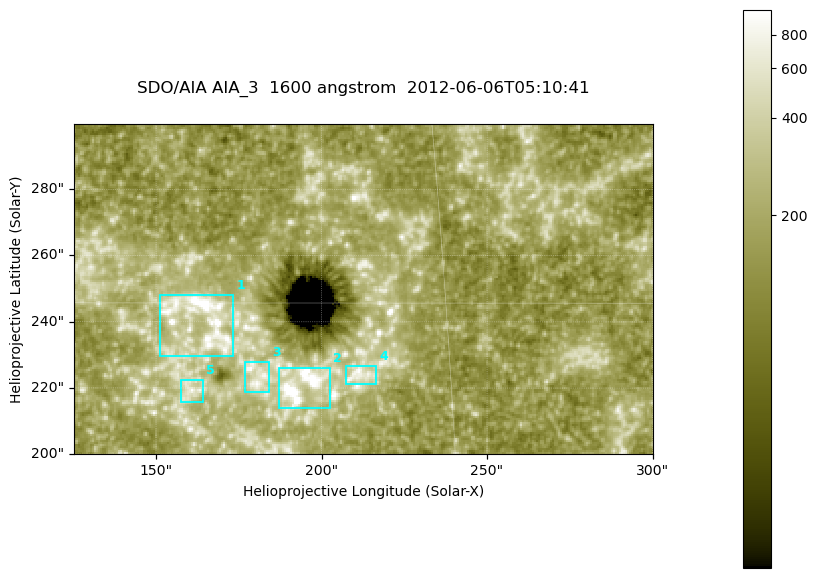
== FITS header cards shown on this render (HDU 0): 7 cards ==
TELESCOP= 'SDO/AIA '
INSTRUME= 'AIA_3   '
WAVELNTH=                 1600
WAVEUNIT= 'angstrom'
DATE-OBS= '2012-06-06T05:10:41.13'
CTYPE1  = 'HPLN-TAN'
CTYPE2  = 'HPLT-TAN'

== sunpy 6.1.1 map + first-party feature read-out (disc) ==
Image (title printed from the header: SDO/AIA AIA_3  1600 angstrom  2012-06-06T05:10:41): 287 x 164 px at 0.609 arcsec/px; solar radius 946 arcsec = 1552 px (partial field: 0.6% of the solar disc is inside the frame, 100% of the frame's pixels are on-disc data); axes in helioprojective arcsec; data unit not stated in the header (colour bar unlabelled)
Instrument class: DISC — disc imager (sunpy class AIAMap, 1600 A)
Bright regions (active regions / flare kernels): reference = the on-disc median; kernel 3 px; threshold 5 sigma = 317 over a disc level ~180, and >= 1.15x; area >= 47 px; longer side >= 3 px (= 1.8 arcsec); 5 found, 5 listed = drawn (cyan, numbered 1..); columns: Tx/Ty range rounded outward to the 2 arcsec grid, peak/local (2 s.f.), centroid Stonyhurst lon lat
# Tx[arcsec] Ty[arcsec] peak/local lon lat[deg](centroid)
1 150..174 230..248 8.8 +10 +15
2 186..204 214..226 18 +12 +13
3 176..184 218..228 4.5 +11 +14
4 206..218 220..228 4.7 +13 +14
5 156..164 216..224 3.8 +10 +13